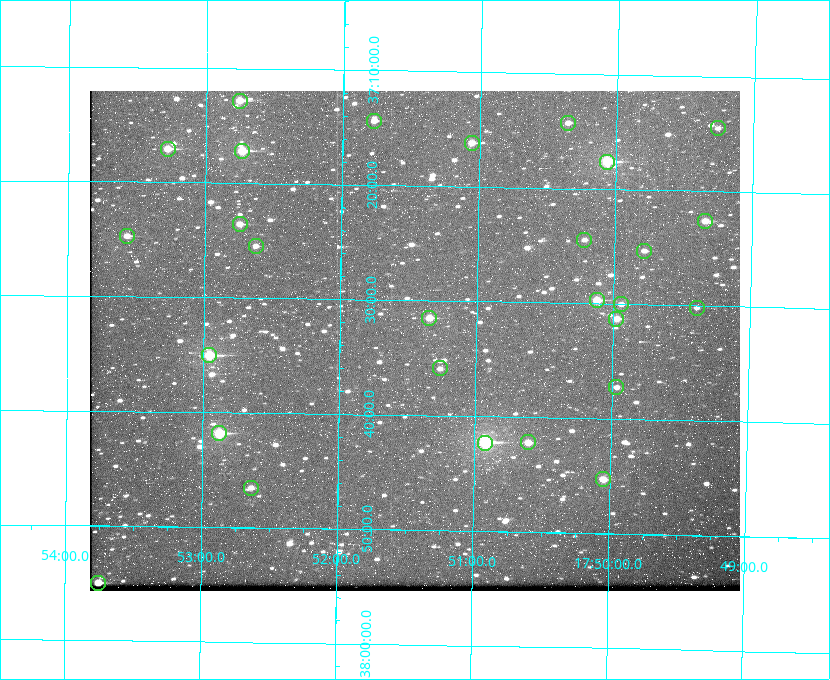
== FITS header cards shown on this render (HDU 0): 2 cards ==
NAXIS1  =                  650 / Width of table row in bytes
NAXIS2  =                  500 / Number of rows in table

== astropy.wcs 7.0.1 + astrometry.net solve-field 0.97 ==
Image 650 x 500 px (HDU 0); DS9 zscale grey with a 90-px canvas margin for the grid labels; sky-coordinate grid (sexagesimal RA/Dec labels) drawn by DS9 from the SOLVED WCS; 28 Tycho-2 reference stars matched to detected sources circled (green)
Header WCS: none
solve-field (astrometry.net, Tycho-2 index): SOLVED blind (the file carries no WCS)
Solved WCS: RA---TAN-SIP/DEC--TAN-SIP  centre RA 17:51:27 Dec +37:33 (267.86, +37.56 deg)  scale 5.23 arcsec/px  FOV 56.7' x 43.6'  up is +179 deg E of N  parity flipped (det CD > 0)
(file carries no celestial WCS; the grid is the blind solution)
Tycho-2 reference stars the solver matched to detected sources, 28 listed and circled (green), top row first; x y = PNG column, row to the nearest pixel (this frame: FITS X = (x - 90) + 1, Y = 500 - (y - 91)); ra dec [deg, ICRS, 3 dp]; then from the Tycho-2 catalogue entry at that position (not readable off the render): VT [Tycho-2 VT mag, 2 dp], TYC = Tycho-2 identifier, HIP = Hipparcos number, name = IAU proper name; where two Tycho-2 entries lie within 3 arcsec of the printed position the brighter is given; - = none
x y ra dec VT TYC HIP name
240 101 268.189 +37.213 9.71 2620-542-1 - -
374 121 267.943 +37.240 10.39 2620-505-1 - -
568 123 267.589 +37.238 11.09 2619-212-1 - -
718 128 267.316 +37.242 12.03 2619-611-1 - -
472 143 267.764 +37.270 10.17 2620-784-1 - -
168 149 268.319 +37.285 9.88 2620-536-1 - -
242 151 268.183 +37.286 8.98 2620-786-1 87506 -
607 162 267.517 +37.293 8.96 2619-379-1 - -
705 221 267.335 +37.377 10.60 2619-634-1 - -
240 224 268.186 +37.393 10.44 2620-175-1 - -
127 236 268.392 +37.412 10.60 2620-800-1 - -
584 240 267.555 +37.408 11.50 2619-358-1 - -
256 246 268.156 +37.424 11.25 2620-712-1 - -
644 251 267.445 +37.422 11.17 2619-451-1 - -
597 300 267.531 +37.495 10.07 2619-274-1 - -
621 304 267.485 +37.500 11.33 2619-40-1 - -
697 308 267.347 +37.503 12.15 3088-638-1 - -
429 318 267.836 +37.525 9.96 3089-889-1 - -
616 319 267.494 +37.522 10.35 3088-270-1 - -
209 355 268.239 +37.584 8.64 3089-755-1 - -
440 368 267.815 +37.598 11.54 3089-1081-1 - -
616 387 267.491 +37.621 11.40 3088-1284-1 - -
219 433 268.219 +37.697 8.93 3089-671-1 - -
528 442 267.652 +37.703 11.04 3089-693-1 - -
485 443 267.730 +37.705 8.13 3089-1203-1 87349 -
603 479 267.512 +37.755 10.10 3089-2332-1 - -
251 488 268.159 +37.775 11.22 3089-2245-1 - -
98 583 268.439 +37.916 9.61 3089-2268-1 - -